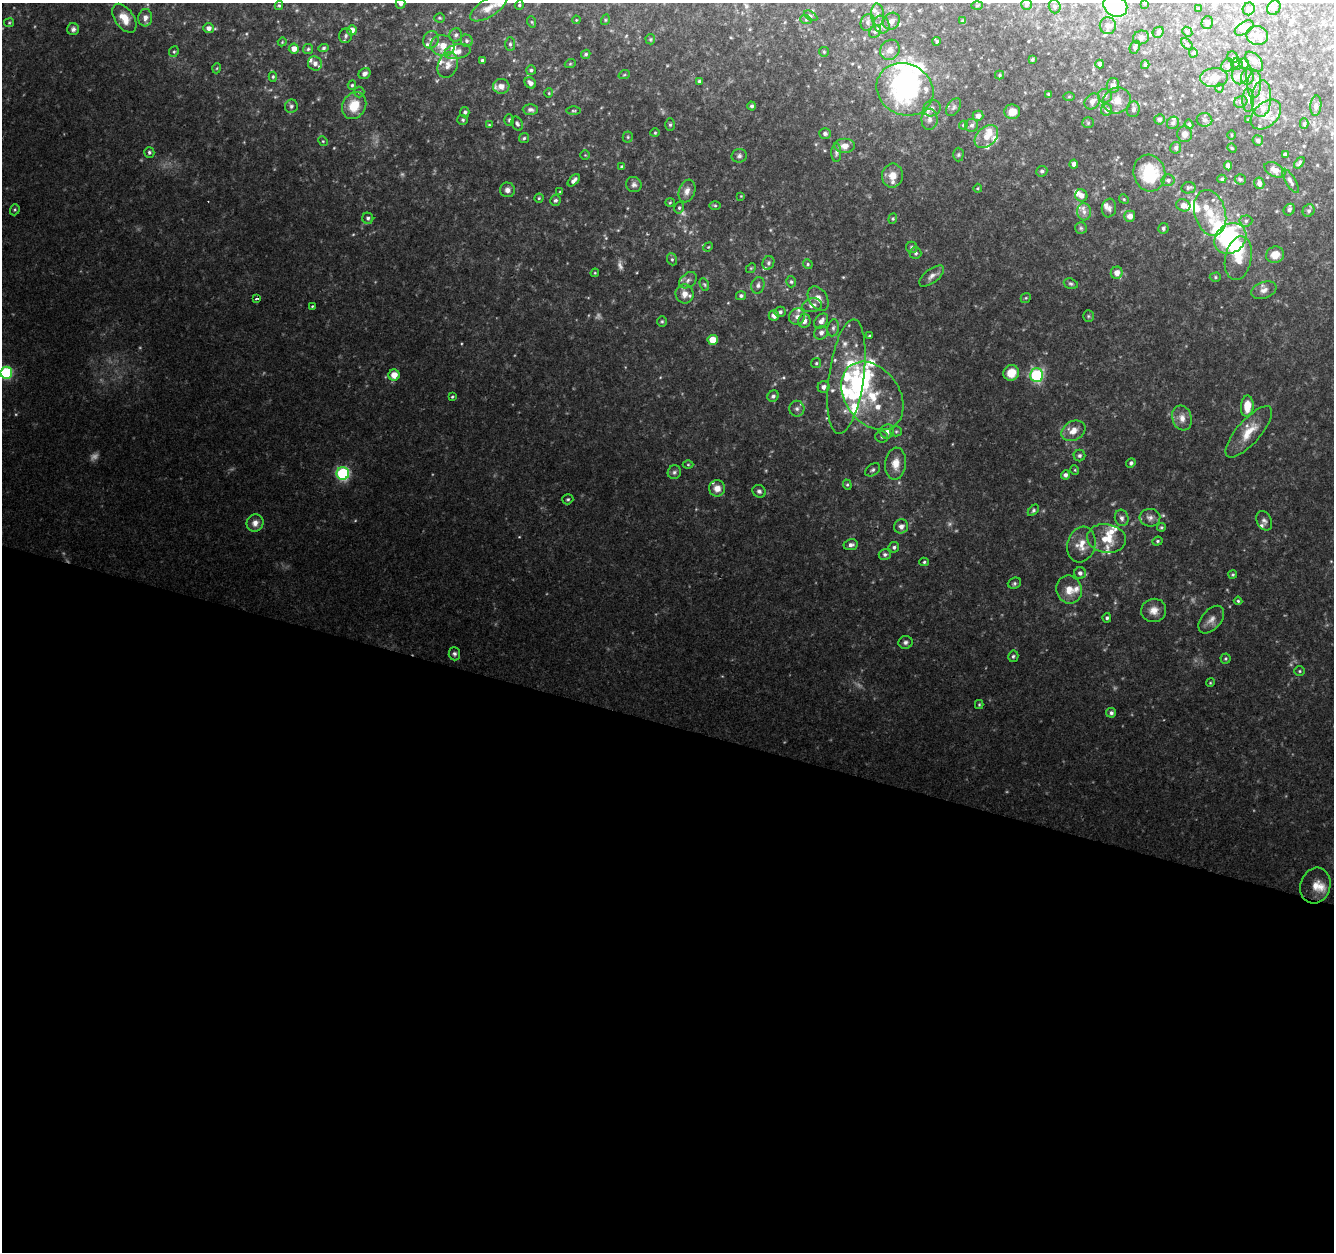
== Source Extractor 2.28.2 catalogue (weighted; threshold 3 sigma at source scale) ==
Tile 14 of 4 x 4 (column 2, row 4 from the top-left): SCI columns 1338-2669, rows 280-1529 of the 5333 x 5493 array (HDU 1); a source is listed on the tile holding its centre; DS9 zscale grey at full resolution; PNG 1336 x 1254 px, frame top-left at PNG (2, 3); each listed source drawn as its Kron ellipse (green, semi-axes under 4 px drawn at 4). Shown black and unused: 42% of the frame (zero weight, under 2 of 3 exposures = <1% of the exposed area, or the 3 px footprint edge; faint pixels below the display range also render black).
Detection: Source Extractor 2.28.2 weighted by HDU 2 'WHT'; one run over the whole footprint, this tile lists its part. Background 0.0786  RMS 0.0083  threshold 0.0375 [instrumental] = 3 sigma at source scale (4.5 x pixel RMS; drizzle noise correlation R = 1.50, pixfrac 1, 0.0396/0.0396 arcsec/px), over >= 5 px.
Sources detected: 350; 8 too faint to see at this stretch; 9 inside a brighter object's white glare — neither listed nor drawn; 49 inside a brighter listed object's ellipse — not listed separately; the other 284 listed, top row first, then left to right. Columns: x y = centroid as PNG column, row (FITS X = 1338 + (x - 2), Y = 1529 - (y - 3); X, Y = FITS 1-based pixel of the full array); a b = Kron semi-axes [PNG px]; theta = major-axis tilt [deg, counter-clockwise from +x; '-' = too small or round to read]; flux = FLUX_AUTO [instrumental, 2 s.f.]
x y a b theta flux
1145 3 4 3 - 0.86
400 4 5 5 - 2.5
1026 4 5 5 - 1.8
279 5 4 4 - 1.1
519 5 5 4 - 1
977 5 5 3 - 0.89
1115 6 12 10 -29 84
1055 7 7 6 - 1.8
488 8 20 9 31 8.8
1198 8 4 3 - 0.69
1274 8 8 6 55 2.5
1249 9 6 6 - 2.4
877 15 11 6 -86 3.4
811 16 7 4 -31 1.5
124 18 16 9 -56 12
145 18 8 7 - 4.5
440 18 5 4 - 1.1
576 20 4 3 - 0.67
605 20 5 3 - 0.71
806 20 6 3 -18 1.1
891 21 9 7 45 3.7
963 21 3 3 - 1.3
532 22 6 3 -71 0.98
868 22 8 7 - 2.7
9 23 5 4 - 0.99
1207 23 6 5 - 2.2
882 25 9 7 -61 3.4
1108 26 8 8 - 4.1
209 28 5 5 - 3.8
1244 28 10 6 33 7
73 29 6 6 - 2.4
352 30 5 5 - 7
875 32 7 5 51 1.6
1158 32 6 5 - 1.4
1187 32 5 4 - 1.2
456 35 7 6 - 2.2
346 36 7 6 - 2.1
1257 36 11 9 -18 5.2
1141 37 8 6 17 2.7
650 39 5 4 - 1.1
431 40 9 7 68 4.1
467 41 6 6 - 1.9
937 41 4 3 - 1.2
282 42 4 3 - 0.72
510 44 7 5 -90 2
1187 44 7 4 -46 1.3
443 46 12 10 -13 12
1135 47 6 5 - 1.7
324 48 5 4 - 1.4
294 49 5 5 - 6.1
308 49 5 5 - 1.3
890 50 10 9 - 4.6
174 52 5 4 - 1.3
457 52 13 7 13 6.5
824 52 5 4 - 1
1193 53 5 4 - 1.6
586 54 5 4 - 1.4
1233 57 6 5 - 1.4
1032 59 3 2 - 0.98
482 61 3 3 - 2
1254 62 11 7 -50 4.6
315 63 7 6 - 4.6
570 64 5 3 - 0.83
1100 64 4 4 - 2.4
1237 64 5 5 - 1.5
1244 64 5 5 - 1.8
448 65 13 9 72 6.5
1145 65 4 4 - 1.8
1228 65 7 5 52 1.6
217 68 5 3 - 0.78
531 70 5 4 - 1.5
364 74 6 5 - 3.6
624 75 6 3 19 0.96
1000 75 4 4 - 0.97
1239 75 9 7 -80 4.7
273 77 5 4 - 1.2
1247 77 7 6 - 3.2
1214 78 14 9 5 8.7
699 81 4 4 - 1.2
530 83 6 5 - 3.7
1254 84 14 7 87 5.4
352 85 5 4 - 1.2
1113 85 7 6 - 5.1
501 86 8 7 - 6.4
1219 88 4 4 - 0.82
905 89 29 25 -27 110
359 92 5 5 - 1.3
549 93 4 4 - 0.86
1049 94 3 3 - 1.3
1105 96 7 7 - 3.5
1069 97 6 4 2 0.94
1261 99 18 9 86 11
1117 100 14 12 31 9.9
1248 100 12 6 -89 3.8
1092 101 8 7 - 5.3
1241 102 7 5 24 1.9
354 105 14 11 58 18
291 106 7 6 - 2
752 106 4 4 - 1.9
1316 106 10 5 85 2.4
954 107 10 6 55 2.4
932 108 9 8 - 3.9
1133 109 8 6 75 2.9
530 110 7 5 -2 2.4
1107 110 6 5 - 3.4
574 111 7 3 0 1
465 112 5 4 - 1.8
1012 112 8 7 - 8.3
1266 115 18 11 43 11
978 116 5 5 - 3.6
930 119 10 8 87 4.7
1159 119 5 5 - 2.7
463 120 5 5 - 1.4
509 120 5 5 - 1.4
1204 120 8 6 -12 2.8
1248 120 3 3 - 0.8
1088 123 5 5 - 1.2
1173 123 6 5 - 2.5
517 124 7 5 -65 2.1
1189 124 5 4 - 1.5
1304 124 5 4 - 1.5
489 125 4 4 - 0.98
670 125 6 5 - 1.3
963 125 4 3 - 0.96
971 125 6 6 - 2.6
655 133 4 4 - 0.97
825 134 6 5 - 1.8
1185 134 8 7 - 4.5
1231 135 4 3 - 0.8
986 136 13 9 43 11
628 137 5 5 - 1.3
524 138 5 5 - 1.3
1258 140 5 5 - 2.3
323 141 5 4 - 0.87
845 146 10 7 0 6.9
1176 148 6 5 - 2.2
1232 148 5 4 - 0.88
149 152 5 5 - 1.7
836 153 9 5 -90 2.2
585 155 5 4 - 0.87
958 155 7 5 89 1.5
1285 155 4 4 - 2.8
739 156 7 6 - 2.2
1299 163 7 3 52 1.5
1074 164 4 4 - 2.8
1228 166 4 4 - 4.3
622 167 3 3 - 1.3
1275 170 11 6 -27 6.1
1042 171 5 5 - 2
1149 173 19 15 -76 39
893 176 12 10 80 8.8
1222 179 4 4 - 1.2
1240 179 5 5 - 1.7
574 180 7 4 45 3.1
1168 180 6 5 - 2.5
1290 181 14 5 -59 2.7
1259 183 6 5 - 4
634 184 8 7 - 2.7
978 188 4 4 - 0.87
1188 188 7 5 10 1.7
507 190 7 7 - 3.8
687 191 12 8 71 5.1
560 192 4 4 - 0.76
1081 195 6 6 - 4.9
741 196 3 3 - 0.59
539 198 4 4 - 0.99
1124 199 5 4 - 0.91
555 200 5 5 - 1.9
670 203 5 3 - 0.81
1183 205 7 6 - 5.9
715 206 6 4 -1 1.1
679 208 6 4 76 1.4
1109 208 9 7 81 2.8
15 210 6 4 71 1.1
1289 210 6 5 - 2.3
1309 210 6 5 - 1.8
1084 212 8 7 - 4.3
1210 213 23 15 -74 19
1130 216 5 5 - 5.2
368 218 6 5 - 1.8
893 219 5 4 - 1.2
1246 221 6 5 - 1.9
1081 228 6 5 - 1.5
1163 228 5 5 - 1.7
1230 238 17 14 41 60
708 247 5 4 - 0.93
912 247 6 5 - 2
916 253 6 5 - 2
1275 255 9 8 - 10
1238 258 22 13 78 17
672 259 6 5 - 1.4
768 263 7 5 66 1.9
808 264 5 4 - 1.2
751 268 5 4 - 1.1
595 273 4 4 - 0.84
1117 273 6 6 - 6.5
932 276 15 7 38 4.4
1215 277 5 4 - 1.3
688 280 10 6 38 3.2
791 282 6 4 -73 1.4
1071 284 7 5 -19 1.6
704 285 7 4 -69 1.2
758 285 8 6 75 2.9
1264 290 13 8 20 5.3
685 294 9 9 - 6.8
741 296 5 4 - 1.8
257 298 4 3 - 2.7
818 298 13 9 -58 6.7
1026 298 5 4 - 1
812 305 10 6 12 5.3
312 306 3 2 - 1.3
780 312 5 5 - 2.1
774 315 5 5 - 4.7
797 316 9 7 47 4
1088 316 6 5 - 1.3
662 321 5 5 - 1.1
804 321 7 6 - 4.1
821 321 8 6 50 4.1
833 328 8 5 80 2.3
821 333 7 6 - 3.5
870 336 4 3 - 1.2
713 340 5 5 - 16
816 363 5 5 - 1.3
6 373 6 6 - 86
1011 373 8 7 - 15
394 375 5 5 - 9.4
1037 375 7 6 - 110
846 377 57 17 82 49
823 387 6 6 - 3.6
773 396 6 5 - 2.3
872 396 37 27 -54 47
452 397 4 3 - 1
1247 406 10 6 86 14
797 409 8 7 - 2.9
1182 418 13 9 -72 6.6
896 431 5 5 - 1.3
1073 431 12 9 30 8.3
887 432 7 7 - 4.5
1249 432 32 11 49 17
882 437 6 6 - 1.7
1079 456 6 5 - 1.9
1131 463 5 4 - 2.2
896 464 16 10 85 11
688 465 5 3 - 0.82
873 470 8 5 35 2
1075 470 5 3 - 0.74
674 472 7 6 - 2
343 473 6 6 - 110
1065 475 4 4 - 2.7
847 485 5 4 - 1.1
717 488 8 8 - 6.5
759 491 7 6 - 2.3
568 499 5 5 - 1.3
1033 510 7 4 46 1.5
1122 518 8 6 -74 2.9
1150 518 10 9 - 4.3
1264 521 10 7 -63 3
255 523 9 8 - 6.2
901 526 7 6 - 4.9
1161 527 4 3 - 1.1
1106 538 19 14 -10 19
1157 541 5 4 - 1.3
851 545 7 5 9 3
1081 545 18 14 73 12
894 547 5 5 - 1.9
885 554 6 5 - 2.2
924 562 5 4 - 1.2
1080 573 6 6 - 2.7
1233 575 4 4 - 1.3
1014 583 7 5 21 1.7
1069 590 14 12 -71 10
1238 601 4 4 - 1.1
1154 610 12 11 - 7.3
1107 618 5 4 - 1.5
1211 620 16 9 49 5.8
906 642 7 6 - 2.3
454 654 6 6 - 2
1013 656 6 5 - 1.7
1225 658 5 5 - 1.3
1300 671 5 4 - 1.1
1210 683 4 3 - 0.81
979 704 4 4 - 0.99
1111 713 5 5 - 2.3
1315 886 18 15 74 9.8
Isophote crosses this tile's border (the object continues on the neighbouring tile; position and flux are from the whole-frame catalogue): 4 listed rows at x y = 1145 3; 400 4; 1115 6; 6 373